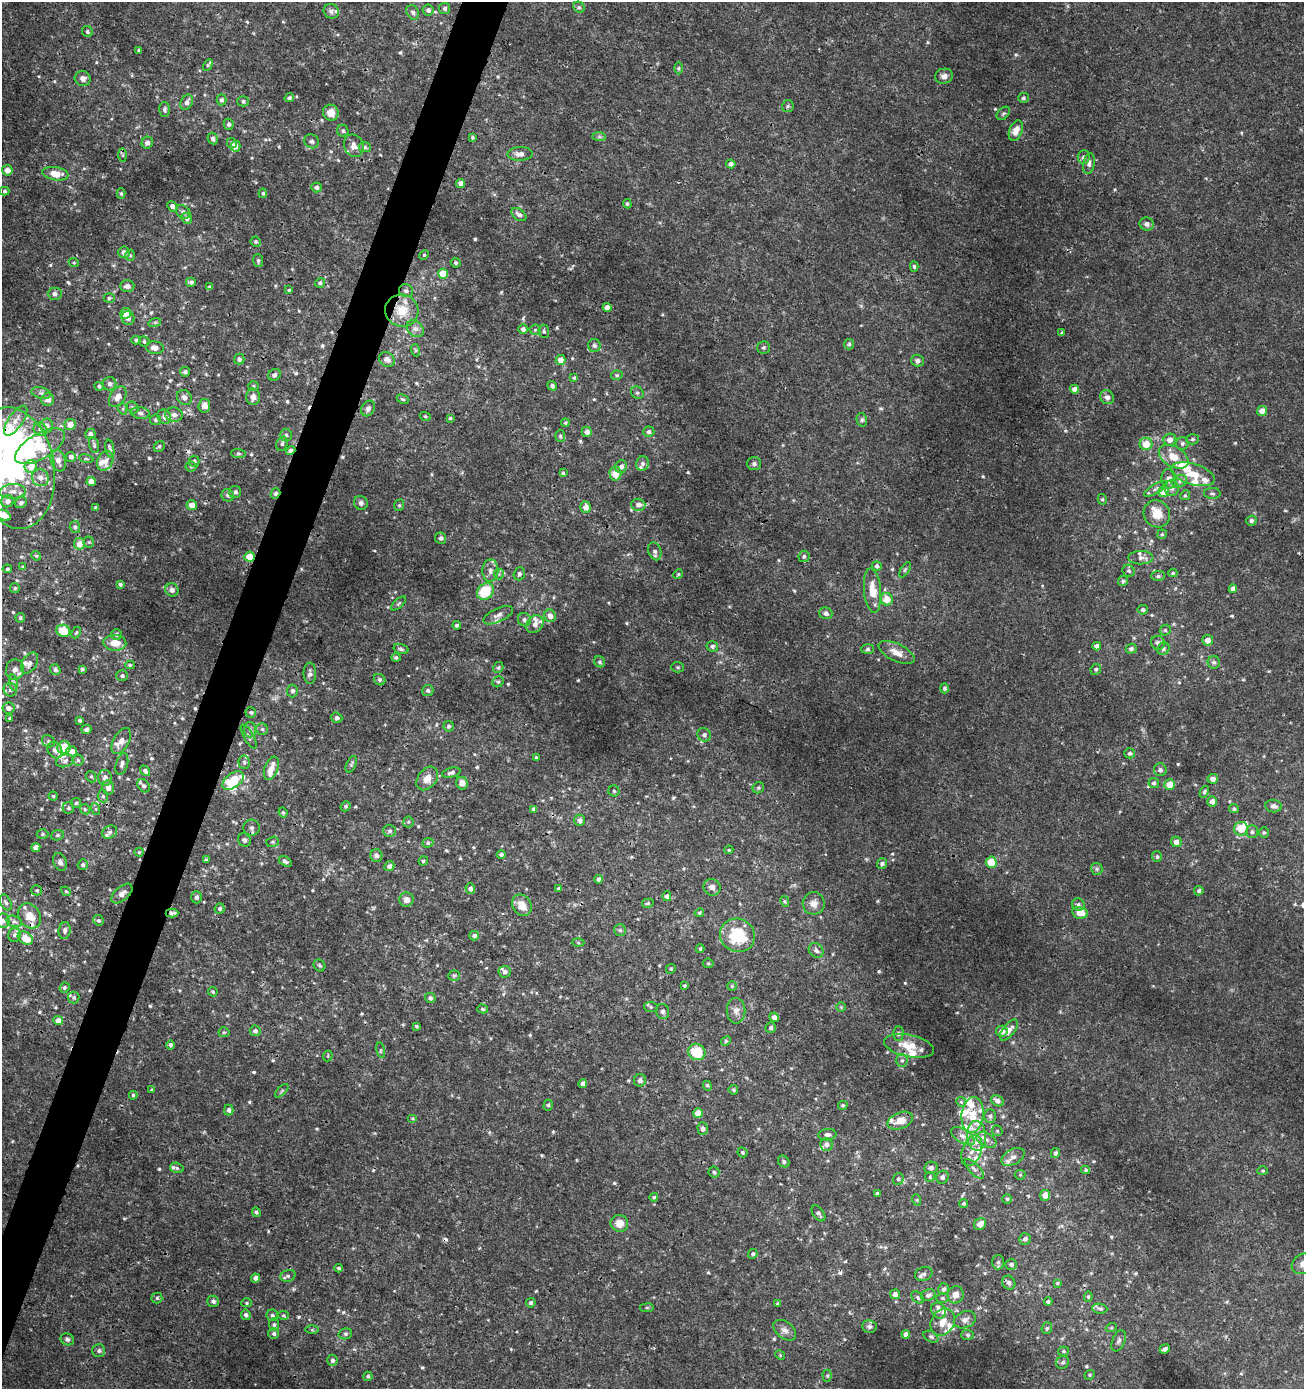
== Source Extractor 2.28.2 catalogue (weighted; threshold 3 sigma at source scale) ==
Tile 7 of 4 x 4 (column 3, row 2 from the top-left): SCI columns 2879-4180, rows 2776-4162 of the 5692 x 5560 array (HDU 1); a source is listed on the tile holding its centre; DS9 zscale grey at full resolution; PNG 1306 x 1391 px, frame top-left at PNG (2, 2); each listed source drawn as its Kron ellipse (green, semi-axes under 4 px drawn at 4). Shown black and unused: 3% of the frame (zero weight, under 3 of 4 exposures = <1% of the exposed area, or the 3 px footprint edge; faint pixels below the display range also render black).
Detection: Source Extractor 2.28.2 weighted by HDU 2 'WHT'; one run over the whole footprint, this tile lists its part. Background 0.00165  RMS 9.3e-04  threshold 0.0042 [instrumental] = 3 sigma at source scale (4.5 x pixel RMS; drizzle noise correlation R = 1.50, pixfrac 1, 0.0396/0.0396 arcsec/px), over >= 5 px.
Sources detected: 700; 1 too faint to see at this stretch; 6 inside a brighter object's white glare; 8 cosmic-ray / hot-pixel residue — neither listed nor drawn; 52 inside a brighter listed object's ellipse — not listed separately; of the other 633, all 500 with FLUX_AUTO >= 0.118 (the completeness limit of this list) listed and drawn (133 fainter detections not listed), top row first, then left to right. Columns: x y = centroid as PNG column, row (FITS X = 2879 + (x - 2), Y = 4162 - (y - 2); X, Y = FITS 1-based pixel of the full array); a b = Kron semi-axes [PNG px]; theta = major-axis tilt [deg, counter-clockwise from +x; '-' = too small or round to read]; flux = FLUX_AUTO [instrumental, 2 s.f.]
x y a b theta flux
579 7 6 5 - 0.18
445 8 5 5 - 0.27
428 10 5 5 - 0.29
331 11 8 7 - 0.28
413 12 8 5 -61 0.26
87 32 6 5 - 0.18
139 50 3 3 - 0.17
208 65 6 4 60 0.13
679 68 6 4 89 0.14
944 76 9 7 11 0.45
83 79 8 7 - 0.47
289 98 5 4 - 0.21
1023 98 5 5 - 0.2
221 100 5 5 - 0.26
243 101 5 5 - 0.22
187 102 8 6 63 0.45
788 106 6 5 - 0.19
164 110 7 5 -89 0.23
331 113 8 7 - 0.98
1003 113 8 5 46 0.18
229 124 5 5 - 0.25
343 131 6 5 - 0.2
1016 131 11 6 68 0.91
472 137 3 3 - 0.15
599 137 7 4 -1 0.18
213 138 6 5 - 0.33
311 141 7 7 - 0.28
147 143 6 5 - 0.41
232 143 5 5 - 0.23
236 146 5 5 - 0.35
354 146 11 9 -67 0.63
365 147 6 5 - 0.19
520 154 12 7 3 0.57
123 155 7 4 -89 0.18
1084 157 7 6 - 0.26
731 164 4 4 - 0.37
1089 164 10 5 79 0.3
7 170 5 5 - 0.66
55 174 13 6 -9 1.4
461 183 4 4 - 0.56
316 187 5 5 - 0.29
5 191 5 4 - 0.16
121 193 5 4 - 0.16
263 193 5 4 - 0.13
627 204 5 4 - 0.13
172 206 5 4 - 0.41
183 212 8 6 -39 0.29
519 214 8 5 -37 0.37
187 218 6 5 - 0.32
1147 224 7 6 - 0.32
256 242 5 5 - 0.17
124 252 6 6 - 0.5
130 255 5 5 - 0.15
424 255 5 4 - 0.12
258 261 6 5 - 0.17
74 262 5 4 - 0.13
456 263 5 4 - 0.14
914 266 5 4 - 0.19
443 274 5 5 - 2.2
191 282 5 5 - 0.23
320 283 5 4 - 0.2
127 286 7 6 - 0.39
209 287 4 3 - 0.16
289 290 3 3 - 0.13
406 291 7 6 - 0.25
55 294 7 6 - 0.3
109 298 5 4 - 0.17
607 307 4 4 - 0.8
402 311 17 16 - 2.1
126 313 5 5 - 0.69
128 318 7 6 - 0.31
155 322 6 4 18 0.13
415 329 10 7 -44 0.43
523 329 5 5 - 0.36
535 330 5 5 - 0.18
544 331 6 5 - 0.2
1062 333 4 4 - 0.15
136 340 4 4 - 0.16
144 341 5 5 - 0.19
849 344 5 5 - 0.15
594 346 6 6 - 0.25
155 348 9 6 -8 0.63
763 348 6 6 - 0.18
415 350 6 4 -71 0.14
239 359 5 5 - 0.28
387 359 8 7 - 0.46
561 360 5 5 - 0.7
917 361 6 6 - 0.32
185 372 5 5 - 0.26
274 375 6 5 - 0.23
617 375 6 4 12 0.15
574 378 4 4 - 0.15
110 384 7 6 - 0.27
99 386 4 4 - 0.17
253 386 5 4 - 0.13
552 386 5 4 - 0.27
1075 389 4 4 - 0.55
41 393 10 5 -15 0.28
637 393 7 5 -43 0.23
118 397 11 7 57 0.77
184 397 8 7 - 0.44
253 397 8 7 - 0.52
1107 397 7 6 - 0.43
403 399 6 4 -27 0.15
48 400 6 6 - 0.51
204 406 7 6 - 0.69
133 407 6 5 - 0.2
368 408 8 6 59 0.33
123 409 6 4 -72 0.13
1262 411 5 5 - 0.87
140 413 9 5 -8 0.27
174 415 9 7 -11 0.51
425 416 5 4 - 0.13
164 417 7 6 - 0.45
450 418 4 4 - 0.12
156 420 5 5 - 0.19
862 420 7 5 -78 0.18
16 421 17 7 55 0.76
565 423 4 4 - 0.12
70 424 5 5 - 0.88
47 426 7 6 - 0.48
40 429 7 6 - 0.26
587 432 5 5 - 0.5
649 432 5 5 - 0.25
90 434 5 5 - 0.36
286 435 6 6 - 0.26
560 436 6 5 - 0.15
1192 439 6 5 - 0.19
1170 440 6 6 - 0.62
282 444 7 5 71 0.23
1146 444 6 6 - 1.5
1182 444 6 6 - 0.22
94 445 8 5 -75 0.19
40 446 28 12 30 4.4
159 447 6 5 - 0.16
110 449 9 4 -80 0.24
290 450 5 4 - 0.34
238 453 7 4 -5 0.17
71 457 5 4 - 0.35
1174 457 16 10 -30 1.4
86 459 7 3 -9 0.12
58 461 11 7 -72 0.65
105 461 10 7 64 0.51
194 461 5 5 - 0.23
643 463 7 6 - 0.31
754 464 7 6 - 0.22
31 466 6 6 - 1.3
191 467 5 5 - 0.14
621 467 6 6 - 0.42
14 468 61 40 -80 23
563 473 4 4 - 0.13
615 474 7 6 - 1.2
1193 474 23 10 -17 1.9
40 478 8 8 - 0.57
1169 479 10 7 -86 0.61
91 481 4 4 - 0.89
1179 481 8 6 23 0.32
1172 488 8 7 - 0.47
1156 489 13 4 31 0.33
13 491 13 7 3 0.71
235 492 6 6 - 0.27
1164 492 5 5 - 1.5
275 493 5 4 - 0.26
1212 493 8 5 -2 0.21
228 495 6 6 - 0.27
1185 495 5 4 - 0.14
1102 499 5 4 - 0.15
8 501 6 6 - 0.49
21 503 6 5 - 0.22
361 503 7 6 - 0.33
192 505 5 5 - 0.83
399 505 6 4 69 0.14
638 505 7 6 - 0.43
585 507 5 5 - 0.64
96 508 3 3 - 0.16
1157 514 14 13 - 1.5
4 515 7 5 -30 1.3
1251 521 5 5 - 0.24
75 527 6 5 - 0.21
1162 534 5 4 - 0.13
441 538 6 5 - 0.27
89 542 5 5 - 0.14
79 544 6 5 - 0.93
655 551 9 6 -70 0.35
36 556 5 4 - 0.12
804 556 6 5 - 0.2
249 557 5 5 - 2.2
1141 558 12 6 0 0.4
877 566 5 5 - 0.27
23 567 4 3 - 0.13
7 569 5 4 - 0.18
905 570 9 3 56 0.13
490 571 11 8 89 0.5
1129 571 6 5 - 0.2
1173 573 4 4 - 0.13
499 574 5 5 - 0.15
519 574 7 5 71 0.22
678 574 5 4 - 0.13
1158 576 7 5 1 0.22
1123 581 5 4 - 0.19
120 584 4 3 - 0.21
15 588 5 5 - 0.14
1233 589 4 4 - 0.49
172 590 7 6 - 0.39
485 591 9 7 40 3.4
872 591 22 8 -85 1.7
887 599 6 6 - 1.4
399 603 9 4 45 0.15
1143 610 5 4 - 0.23
826 613 7 6 - 0.38
498 615 16 7 25 0.47
550 616 6 5 - 0.54
20 618 5 4 - 0.19
524 620 7 6 - 0.27
535 624 10 7 50 0.49
457 625 4 4 - 0.18
1165 630 6 5 - 0.15
63 631 7 6 - 1.9
76 633 6 3 63 0.13
116 634 5 5 - 0.23
1208 640 5 5 - 0.69
115 643 11 8 -3 1
1158 643 7 6 - 0.35
712 646 6 5 - 0.25
1097 646 4 4 - 0.46
401 649 7 4 -16 0.2
868 649 6 5 - 0.2
1131 649 5 5 - 0.29
1163 649 6 5 - 0.21
896 652 19 8 -26 1
396 658 5 4 - 0.2
600 662 6 5 - 0.18
1214 662 6 6 - 0.22
30 663 11 7 58 0.44
130 665 5 4 - 0.13
678 667 6 5 - 0.15
498 668 6 4 57 0.16
82 669 3 3 - 0.18
1096 669 5 5 - 0.18
15 670 10 9 - 0.59
55 670 5 5 - 0.31
310 673 10 6 -90 0.31
122 676 6 5 - 0.21
380 680 6 5 - 0.21
498 682 6 5 - 0.18
13 683 8 4 -82 0.21
944 688 5 4 - 0.19
10 690 7 6 - 0.32
428 690 5 5 - 0.24
292 691 6 5 - 0.25
8 708 6 5 - 0.44
251 712 5 5 - 0.18
337 718 6 5 - 0.21
10 719 4 3 - 0.16
80 720 3 3 - 0.18
449 726 5 5 - 0.17
86 729 5 4 - 0.3
262 729 6 6 - 0.19
250 730 7 6 - 0.31
704 735 7 6 - 0.36
249 736 13 5 -60 0.31
48 741 7 6 - 0.22
121 741 14 7 61 0.64
64 747 6 6 - 1.8
55 750 9 7 -56 0.38
72 751 5 5 - 0.64
1130 753 5 5 - 0.22
536 757 4 3 - 0.12
78 760 5 5 - 0.18
65 761 9 6 17 0.34
244 762 7 5 -87 0.22
122 764 11 6 73 0.37
351 764 9 5 66 0.19
271 768 12 6 68 0.68
1160 770 6 6 - 0.29
145 771 6 4 -50 0.26
451 773 9 5 14 0.31
91 777 6 5 - 0.15
105 778 8 7 - 0.48
427 778 13 9 52 0.94
1213 779 5 5 - 0.47
233 780 12 7 37 3.5
462 783 6 6 - 0.64
1154 783 5 5 - 0.21
1170 785 5 5 - 1.4
144 786 7 5 -51 0.23
108 787 7 6 - 0.59
758 788 6 5 - 0.16
614 791 5 5 - 0.16
1204 792 6 4 61 0.17
53 796 4 4 - 0.12
103 796 6 5 - 0.2
1212 801 5 5 - 0.44
76 803 5 5 - 0.14
346 806 5 4 - 0.16
1273 806 8 6 -8 0.41
68 808 6 5 - 0.2
85 809 5 4 - 0.15
96 809 6 4 -71 0.13
534 809 4 4 - 0.28
1234 809 5 4 - 0.19
283 812 5 3 - 0.15
580 820 6 5 - 0.34
408 822 5 5 - 0.15
251 828 8 8 - 0.33
1241 829 7 7 - 1.7
389 831 6 6 - 0.21
110 832 8 6 34 0.24
1252 832 6 6 - 0.23
1264 833 5 5 - 0.13
42 834 6 4 1 0.16
57 835 6 5 - 0.2
244 840 7 6 - 0.29
273 842 6 5 - 0.16
1176 842 5 5 - 0.44
428 843 6 4 22 0.15
36 847 4 4 - 0.59
729 850 4 3 - 0.12
139 852 4 4 - 0.12
501 854 4 4 - 0.2
376 856 6 6 - 0.36
1157 857 5 5 - 0.18
206 860 4 3 - 0.23
285 861 7 4 -32 0.25
423 861 5 4 - 0.18
60 862 9 6 -69 0.38
991 862 5 5 - 1.9
882 864 5 5 - 0.29
83 865 5 5 - 0.22
389 866 5 5 - 0.33
1097 869 6 5 - 0.19
599 879 4 4 - 0.33
712 887 9 8 - 0.46
559 888 3 3 - 0.14
470 889 5 5 - 0.39
37 890 5 5 - 0.16
66 891 5 4 - 0.14
1199 891 5 4 - 0.23
122 893 13 7 41 0.55
667 896 5 4 - 0.29
197 897 6 5 - 0.27
406 900 7 7 - 0.61
785 901 5 4 - 0.14
6 902 8 5 -64 0.24
648 903 6 4 15 0.15
814 903 11 11 - 0.68
1078 904 6 6 - 0.24
522 905 11 9 -58 1.2
220 909 5 5 - 0.25
172 913 6 4 1 0.24
699 913 5 4 - 0.14
1080 913 8 5 -11 1.2
29 916 13 10 -52 1.3
98 920 5 5 - 0.19
3 921 7 7 - 0.43
14 921 8 5 -16 0.28
65 930 8 6 83 0.33
620 930 6 6 - 0.18
15 935 7 6 - 0.31
737 935 18 16 -25 4.2
474 936 5 4 - 0.28
25 938 8 6 -33 1.5
578 943 6 4 -2 0.13
700 949 4 3 - 0.12
816 950 8 6 -48 0.35
708 963 5 5 - 0.13
319 965 6 5 - 0.16
671 969 5 4 - 0.13
505 972 6 6 - 0.32
454 976 6 5 - 0.17
685 985 4 4 - 0.13
732 986 5 5 - 0.13
64 988 5 4 - 0.18
213 992 5 4 - 0.15
74 997 6 6 - 0.19
430 998 5 5 - 0.2
651 1007 7 5 -3 0.17
841 1007 5 5 - 0.12
483 1009 5 4 - 0.15
736 1011 13 9 -89 0.56
663 1012 8 6 -67 0.25
774 1017 5 4 - 0.31
58 1021 5 4 - 0.82
416 1026 3 3 - 0.14
771 1028 5 5 - 0.23
1009 1030 12 6 52 0.72
255 1031 5 5 - 0.31
1002 1031 6 5 - 0.72
224 1032 5 5 - 0.13
898 1034 7 5 90 0.19
726 1041 5 4 - 0.14
170 1045 5 4 - 0.22
909 1046 25 11 -12 1.6
381 1050 8 4 -82 0.13
697 1052 9 8 - 2.7
328 1056 5 5 - 0.13
902 1061 6 5 - 0.2
640 1080 6 6 - 0.35
583 1083 4 4 - 0.49
707 1086 5 4 - 0.13
152 1090 3 3 - 0.15
733 1090 5 4 - 0.14
282 1091 8 3 45 0.14
133 1095 4 3 - 0.15
997 1101 7 5 -30 0.43
961 1102 5 4 - 0.13
548 1105 6 4 74 0.17
843 1105 5 4 - 0.14
229 1110 5 4 - 0.31
698 1113 5 4 - 1.1
973 1115 18 11 84 2
990 1116 6 6 - 0.27
412 1118 5 4 - 0.12
900 1121 13 8 21 1
703 1129 6 5 - 0.34
997 1131 6 5 - 0.13
827 1135 9 5 6 0.35
963 1136 13 7 -32 0.64
976 1136 15 9 -86 1.2
986 1140 11 6 -27 0.53
826 1145 6 6 - 0.35
972 1151 16 9 69 0.98
742 1152 5 4 - 0.17
1055 1153 5 4 - 0.24
1013 1157 12 7 29 0.57
784 1161 6 5 - 0.2
177 1168 7 5 -18 0.2
931 1168 7 6 - 0.39
974 1169 13 5 -46 0.35
1086 1170 4 4 - 0.17
1263 1171 5 4 - 0.13
714 1172 5 5 - 0.15
1020 1175 5 5 - 0.13
930 1177 5 5 - 0.13
942 1177 6 6 - 0.34
898 1179 6 5 - 0.18
877 1194 4 3 - 0.18
1045 1195 5 5 - 0.67
654 1197 4 4 - 0.16
1007 1199 5 5 - 0.14
917 1200 6 4 -72 0.12
964 1204 4 4 - 0.14
256 1212 5 4 - 0.18
818 1213 9 5 -53 0.29
619 1223 9 8 - 0.94
980 1224 6 5 - 0.81
1025 1239 6 5 - 0.31
753 1254 5 4 - 0.22
998 1262 7 6 - 0.26
1011 1264 6 5 - 0.23
1303 1264 12 9 36 0.61
339 1268 4 4 - 0.15
924 1274 9 7 21 0.32
288 1276 8 6 19 0.22
256 1278 4 4 - 0.43
1009 1283 7 6 - 0.31
1057 1283 4 4 - 0.13
943 1289 6 5 - 0.31
895 1294 5 5 - 0.39
928 1295 7 5 23 0.31
955 1295 8 8 - 0.64
918 1297 7 5 -41 0.19
1088 1297 5 4 - 0.15
157 1298 5 5 - 0.18
942 1298 6 5 - 0.17
213 1301 6 5 - 0.29
1048 1302 4 4 - 0.17
246 1303 5 4 - 0.14
531 1303 5 4 - 0.19
778 1304 3 3 - 0.14
647 1308 7 3 8 0.14
1100 1309 8 5 -6 0.24
939 1311 8 6 -50 0.35
246 1315 5 4 - 0.26
272 1315 6 5 - 0.2
283 1315 5 4 - 0.13
965 1320 11 8 23 0.51
943 1322 14 11 58 1
274 1325 6 5 - 0.22
869 1326 7 6 - 0.25
1047 1328 6 5 - 0.18
1111 1328 5 3 - 0.12
312 1330 6 4 0 0.12
785 1330 13 8 -38 0.53
274 1334 5 5 - 0.27
345 1334 7 5 13 0.21
906 1334 4 4 - 0.44
968 1335 6 5 - 0.14
931 1337 8 5 -29 0.19
67 1339 7 5 -26 0.22
1119 1341 11 6 67 0.32
1165 1349 5 4 - 0.35
99 1351 6 6 - 0.24
1064 1351 6 4 -2 0.16
780 1355 5 4 - 0.12
332 1360 5 5 - 0.3
1063 1362 7 6 - 0.22
1090 1375 5 4 - 0.14
368 1376 5 4 - 0.18
827 1376 6 4 -89 0.15
Overlapping masked pixels (flux is a lower limit): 8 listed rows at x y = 402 311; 290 450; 14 468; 275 493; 249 557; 30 663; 251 828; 172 913
Isophote crosses this tile's border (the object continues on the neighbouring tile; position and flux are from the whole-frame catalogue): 4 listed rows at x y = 14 468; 4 515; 3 921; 1303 1264